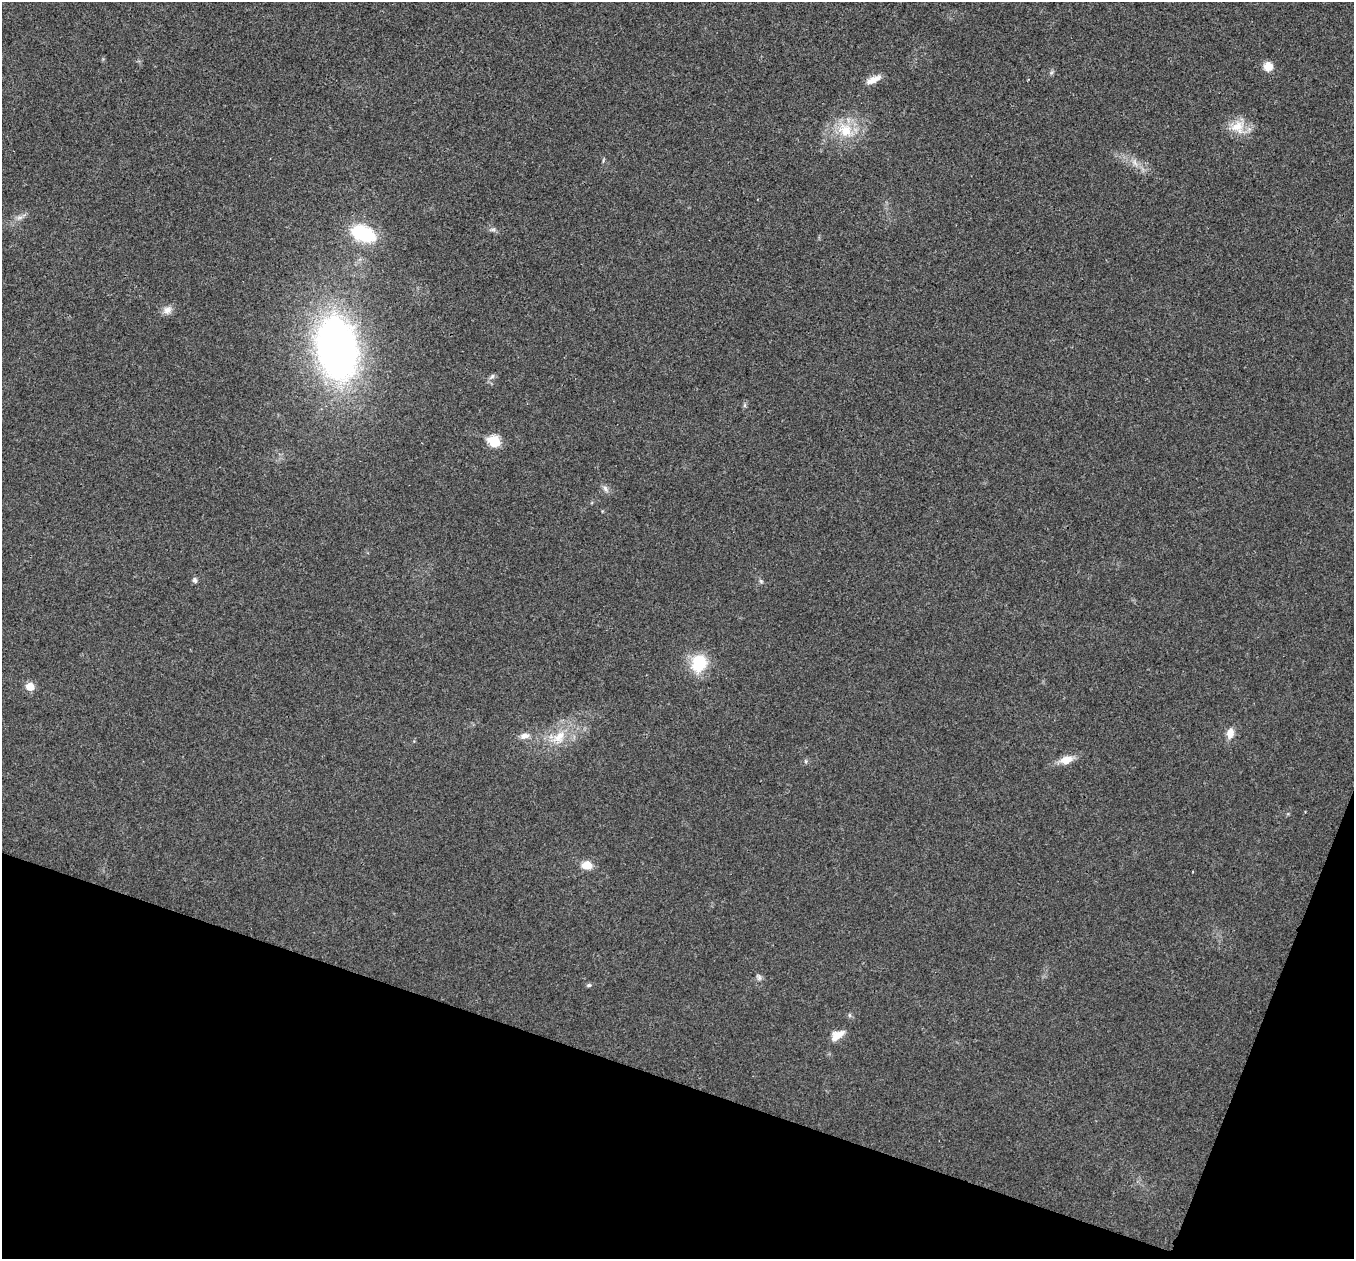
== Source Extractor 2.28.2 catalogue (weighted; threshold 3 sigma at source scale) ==
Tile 15 of 4 x 4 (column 3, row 4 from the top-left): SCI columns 2707-4058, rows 136-1392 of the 5416 x 5431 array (HDU 1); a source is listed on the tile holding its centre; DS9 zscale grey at full resolution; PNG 1356 x 1261 px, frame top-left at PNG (2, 2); no overlay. Shown black and unused: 17% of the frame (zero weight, under 3 of 4 exposures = <1% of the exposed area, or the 3 px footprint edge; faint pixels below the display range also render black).
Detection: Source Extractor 2.28.2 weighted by HDU 2 'WHT'; one run over the whole footprint, this tile lists its part. Background 0.0214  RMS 0.0052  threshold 0.0235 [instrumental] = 3 sigma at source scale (4.5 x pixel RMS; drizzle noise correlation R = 1.50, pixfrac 1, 0.05/0.05 arcsec/px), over >= 5 px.
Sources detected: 26; all 26 listed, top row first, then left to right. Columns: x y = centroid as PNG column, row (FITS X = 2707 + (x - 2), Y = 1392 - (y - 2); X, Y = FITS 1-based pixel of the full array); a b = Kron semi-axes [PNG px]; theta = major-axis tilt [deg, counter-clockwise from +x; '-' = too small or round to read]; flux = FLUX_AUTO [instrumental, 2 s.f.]
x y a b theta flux
1268 66 10 10 - 5.3
873 80 21 7 25 4.5
1237 127 20 18 30 9.6
845 130 22 18 -48 15
1134 162 7 4 -71 1.6
20 218 9 4 9 1.6
493 230 7 4 0 1.1
363 233 28 16 -21 30
167 310 12 10 19 3.3
337 348 53 33 -80 280
492 376 8 5 54 1.4
494 441 7 6 - 31
605 489 10 6 -53 1.8
195 580 8 5 -55 1.2
761 581 6 4 -45 0.79
699 663 19 16 69 19
30 686 7 6 - 7.7
1230 733 12 8 76 4.5
525 736 12 7 9 3.1
559 737 21 14 51 11
1066 760 14 9 16 6.5
806 761 6 4 -88 0.71
587 865 12 9 -5 6.1
759 978 8 5 -83 1.4
589 985 7 5 13 0.91
837 1035 17 9 33 5.3